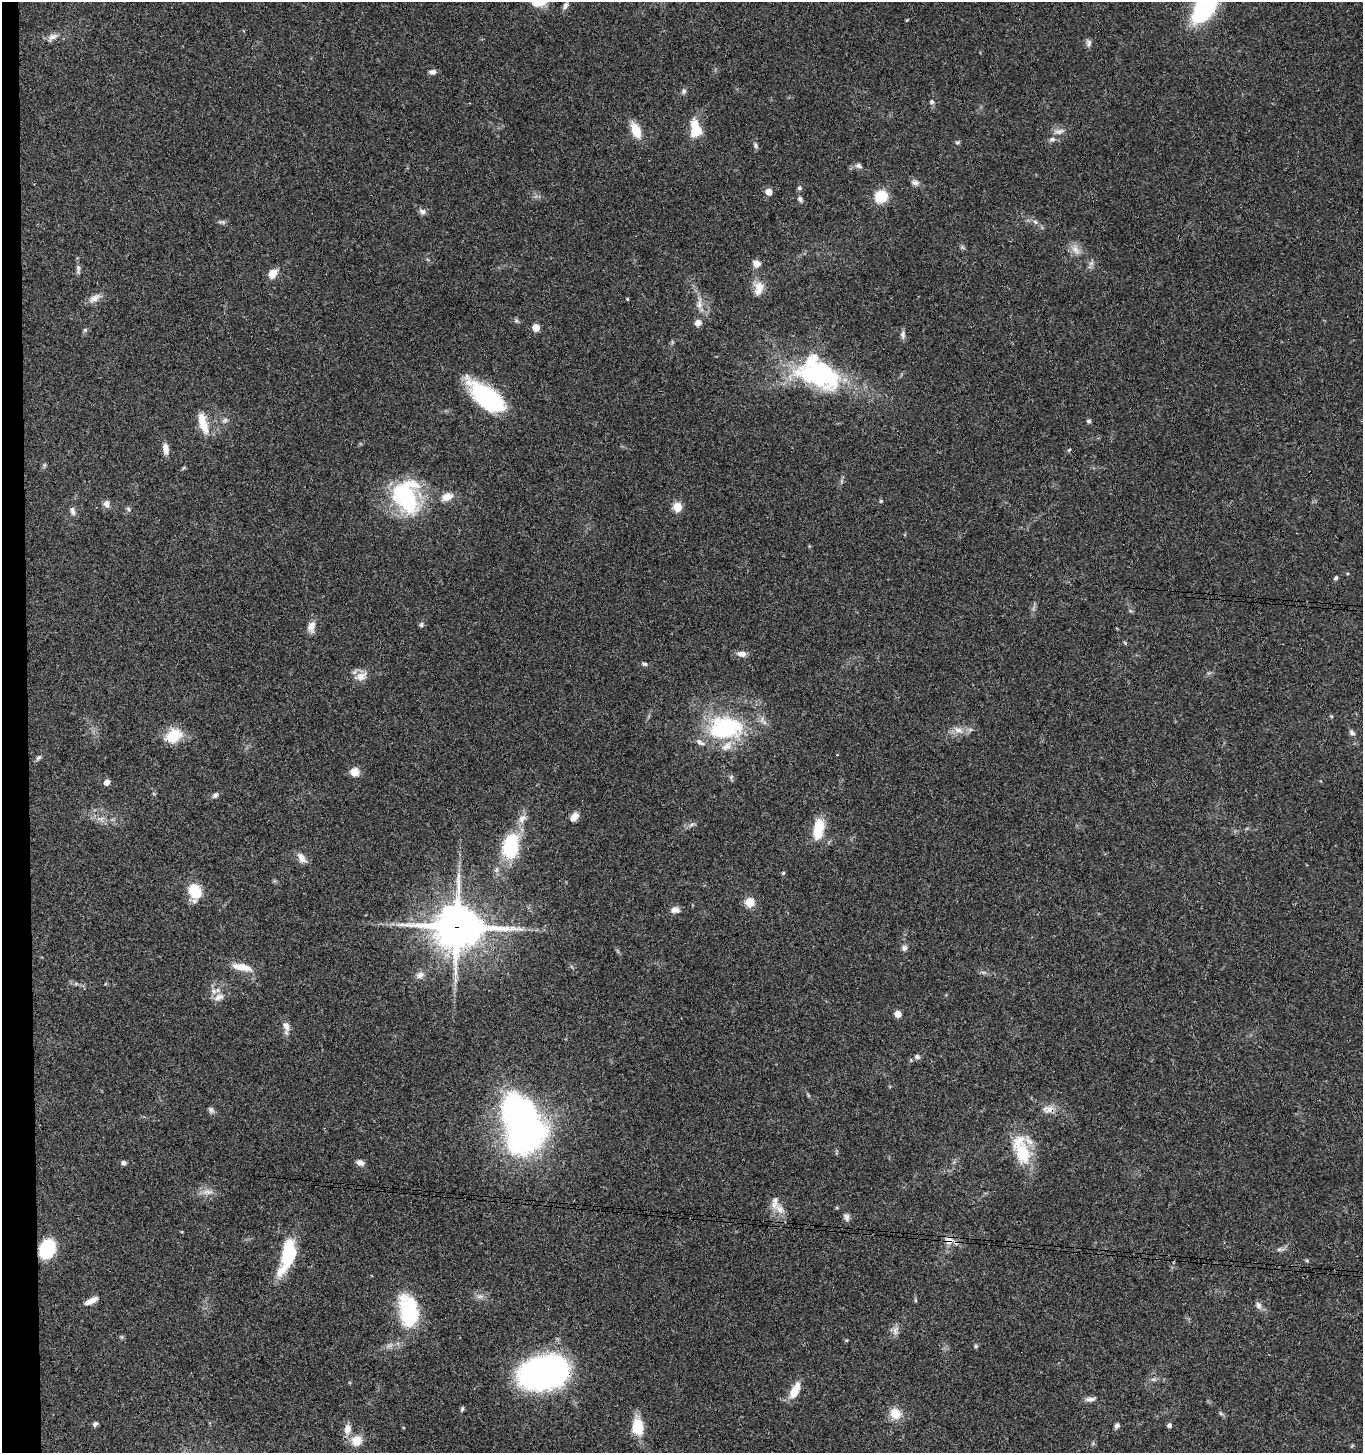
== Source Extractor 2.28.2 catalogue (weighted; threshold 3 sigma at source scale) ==
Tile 4 of 3 x 3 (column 1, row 2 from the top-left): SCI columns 204-1564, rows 1458-2908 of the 4443 x 4369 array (HDU 1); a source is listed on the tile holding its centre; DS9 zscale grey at full resolution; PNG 1365 x 1455 px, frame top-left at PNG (2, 2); no overlay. Shown black and unused: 2% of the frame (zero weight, under 3 of 4 exposures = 6% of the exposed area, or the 3 px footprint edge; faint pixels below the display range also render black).
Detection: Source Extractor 2.28.2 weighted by HDU 2 'WHT'; one run over the whole footprint, this tile lists its part. Background 0.0671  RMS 0.0053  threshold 0.024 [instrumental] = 3 sigma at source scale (4.5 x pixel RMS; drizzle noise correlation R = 1.50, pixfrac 1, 0.05/0.05 arcsec/px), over >= 5 px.
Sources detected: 129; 2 inside a brighter object's white glare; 1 cosmic-ray / hot-pixel residue — not listed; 6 inside a brighter listed object's ellipse — not listed separately; the other 120 listed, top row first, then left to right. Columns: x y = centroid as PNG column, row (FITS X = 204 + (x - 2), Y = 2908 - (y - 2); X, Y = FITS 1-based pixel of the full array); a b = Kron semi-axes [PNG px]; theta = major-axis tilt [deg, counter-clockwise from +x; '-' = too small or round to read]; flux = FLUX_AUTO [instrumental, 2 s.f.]
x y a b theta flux
565 5 11 6 69 1.9
1205 6 25 12 57 110
52 37 13 7 26 3.2
1089 43 10 6 73 1.6
432 72 8 6 -2 2
684 91 7 6 - 1.3
932 102 6 5 - 1.2
695 125 12 9 -88 8.4
636 130 14 8 -68 12
1059 131 13 7 13 2.8
1052 139 9 6 2 1.5
957 142 6 4 -18 0.74
756 146 8 5 -72 1.2
858 166 10 7 -18 1.7
915 183 10 7 -20 2
799 188 6 5 - 1
769 192 5 5 - 7.1
881 196 11 10 - 15
800 199 8 5 -81 1.3
422 212 10 7 -40 2
222 222 10 4 0 1.2
1035 222 7 5 -58 1.2
1076 250 16 8 -54 4.3
756 264 10 8 -18 3.1
78 269 15 5 84 1.8
272 274 12 9 55 5
758 288 20 12 83 6.3
94 298 17 8 28 3.8
627 299 4 3 - 0.62
699 304 16 7 82 3.7
516 321 7 4 0 0.94
698 323 7 6 - 3.3
536 328 5 5 - 13
85 330 5 5 - 0.91
903 334 11 6 85 1.8
819 373 48 30 -22 88
487 397 38 16 -39 62
225 420 8 6 29 1.4
1089 421 5 5 - 1.1
203 423 25 9 -74 11
165 449 13 7 -81 4.1
1069 450 5 4 - 0.56
183 468 6 3 70 0.61
406 497 37 26 -78 56
447 497 13 9 28 5.1
881 501 5 4 - 0.59
106 504 10 7 -79 2.4
677 507 5 5 - 24
128 509 6 5 - 0.96
72 511 11 6 -73 2
1336 578 6 5 - 0.93
421 625 7 6 - 1.1
311 626 16 9 81 4.1
1125 643 6 3 -72 0.53
742 654 10 6 -7 3.3
644 664 8 5 -10 1.1
360 676 18 10 24 5.3
725 728 45 28 5 54
958 730 14 7 -18 3.7
1352 733 9 6 -42 1.5
174 736 18 13 28 14
38 758 8 5 41 1.1
354 772 9 9 - 5.2
106 782 6 5 - 2.9
215 795 8 5 47 1.4
574 817 11 7 53 3.7
522 818 13 9 52 3.7
101 819 9 5 24 1.9
691 825 8 4 19 1.2
818 829 25 11 81 14
510 847 24 14 82 39
301 858 15 8 -51 3.7
783 873 4 4 - 0.81
195 891 10 8 -59 23
194 901 8 6 72 1.6
750 902 7 7 - 10
675 910 11 8 -4 2.8
457 927 18 15 -4 1600
904 948 9 6 64 1.7
242 967 26 9 -12 7.5
420 975 11 9 44 2.7
219 997 16 8 22 3.7
898 1014 5 5 - 8.4
286 1026 15 8 -71 3.2
917 1057 7 6 - 1.4
211 1110 9 6 -39 1.5
1050 1110 16 8 13 4.3
525 1137 29 22 17 150
1023 1153 21 15 -79 23
123 1163 6 5 - 1.3
360 1163 9 6 -19 2.8
208 1192 17 6 5 3.5
779 1209 17 9 -55 5.1
846 1217 11 7 -69 1.8
949 1240 10 9 - 4.3
47 1249 15 12 66 32
1279 1249 7 4 0 1
288 1255 35 13 74 33
1307 1261 6 3 -20 0.6
915 1300 5 4 - 0.66
91 1301 18 7 26 3.9
1258 1305 10 7 -71 2.1
408 1312 35 19 -82 41
895 1330 13 7 81 2.7
122 1337 6 4 -71 0.66
846 1340 5 4 - 0.53
976 1346 5 5 - 0.78
543 1373 35 24 11 190
1153 1379 7 4 -18 1
794 1392 16 10 67 7.2
1090 1399 15 6 5 2.2
462 1409 8 4 72 0.8
1221 1413 7 4 -44 0.88
896 1414 12 11 - 8.3
95 1424 7 5 46 1.2
1169 1425 5 4 - 1.6
1117 1426 7 5 53 1.5
637 1427 18 12 -88 14
347 1429 13 8 76 4.5
356 1441 16 15 - 7.1
Overlapping masked pixels (flux is a lower limit): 5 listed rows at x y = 457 927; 1050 1110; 949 1240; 47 1249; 543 1373
Isophote crosses this tile's border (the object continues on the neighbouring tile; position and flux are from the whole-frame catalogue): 1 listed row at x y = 1205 6